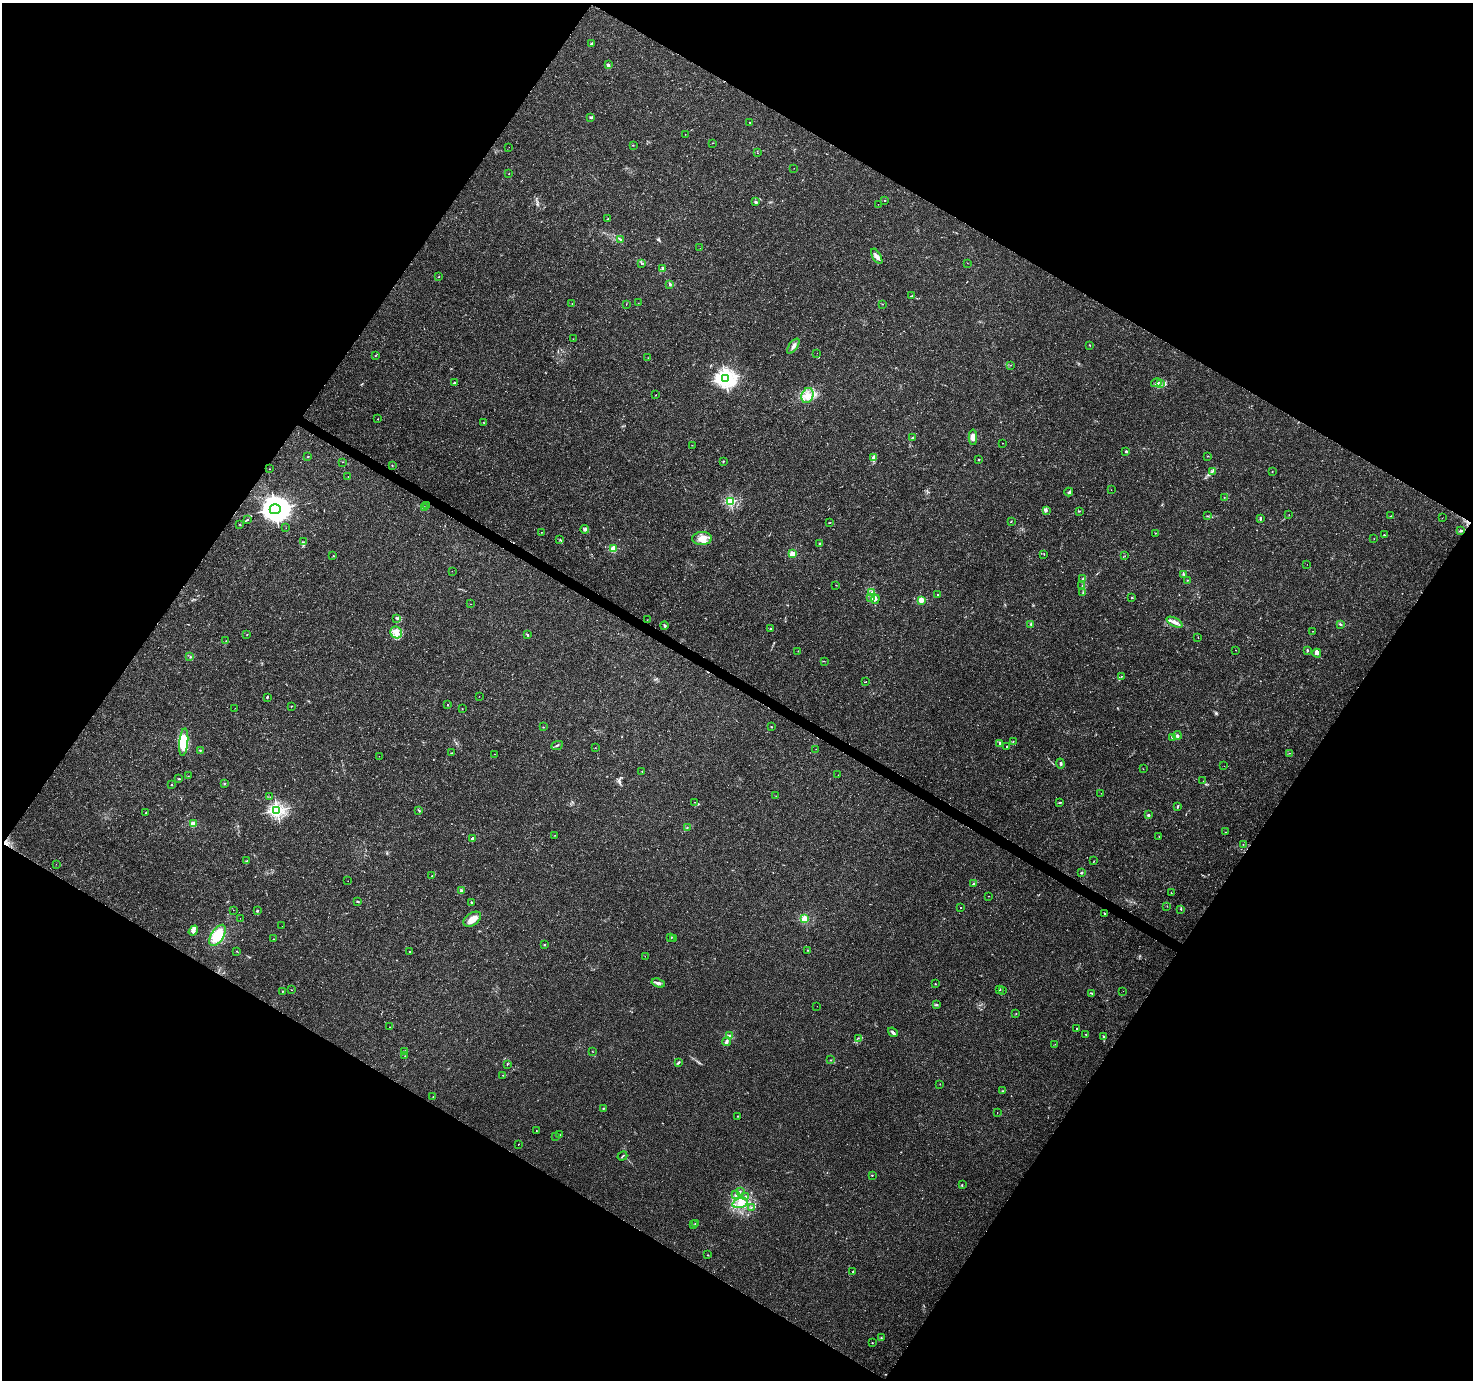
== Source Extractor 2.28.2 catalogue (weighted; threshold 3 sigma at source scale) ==
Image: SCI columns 2-5882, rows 190-5700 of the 5890 x 5957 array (HDU 1 of 3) = the unmasked area's bounding box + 8 px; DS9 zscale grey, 4 x 4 block average (1 PNG px = mean of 4 x 4 image px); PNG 1475 x 1382 px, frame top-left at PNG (2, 3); each listed source drawn as its Kron ellipse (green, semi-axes under 4 px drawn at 4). Shown black and unused: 48% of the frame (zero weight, under 3 of 4 exposures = <1% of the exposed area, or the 3 px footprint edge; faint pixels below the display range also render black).
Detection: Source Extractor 2.28.2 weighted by HDU 2 'WHT'. Background 0.0162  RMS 0.0015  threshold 0.00687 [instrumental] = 3 sigma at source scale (4.5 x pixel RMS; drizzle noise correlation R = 1.50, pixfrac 1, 0.0396/0.0396 arcsec/px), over >= 5 px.
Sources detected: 277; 1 inside a brighter object's white glare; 1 cosmic-ray / hot-pixel residue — neither listed nor drawn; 5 coinciding with a brighter row at this scale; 9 inside a brighter listed object's ellipse — not listed separately; the other 261 listed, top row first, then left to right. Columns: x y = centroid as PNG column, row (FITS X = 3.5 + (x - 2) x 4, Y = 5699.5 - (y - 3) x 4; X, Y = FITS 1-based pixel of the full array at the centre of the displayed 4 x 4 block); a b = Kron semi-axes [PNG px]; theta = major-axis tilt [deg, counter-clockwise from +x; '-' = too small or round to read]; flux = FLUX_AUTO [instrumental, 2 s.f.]
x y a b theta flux
591 43 3 2 - 0.78
608 65 4 3 - 1.6
591 118 3 2 - 0.9
750 122 2 2 - 0.3
685 134 2 2 - 0.2
713 143 2 2 - 0.39
633 145 2 2 - 0.41
509 147 2 2 - 0.11
757 153 2 2 - 0.2
794 168 2 2 - 0.17
509 174 2 2 - 0.67
885 200 3 2 - 0.4
756 202 2 2 - 1.9
878 204 2 2 - 0.15
608 219 2 2 - 0.43
620 239 3 2 - 0.76
700 248 2 2 - 0.13
877 256 8 4 -60 3.9
641 263 2 2 - 0.32
967 263 2 2 - 0.2
662 268 4 2 - 1.5
439 277 2 2 - 0.35
670 285 4 2 - 0.69
911 296 3 2 - 1.1
572 303 2 2 - 0.23
638 303 2 2 - 0.34
626 304 3 2 - 0.32
882 304 2 2 - 0.26
573 339 2 2 - 0.25
1090 345 2 2 - 1.4
793 346 9 3 55 2.8
817 353 2 2 - 0.25
376 355 2 2 - 0.35
648 358 2 2 - 0.35
1011 365 2 2 - 0.2
725 378 3 3 - 510
454 383 3 2 - 0.73
1156 383 5 3 - 1.8
1160 384 3 2 - 1.7
656 395 2 2 - 0.2
807 395 8 6 67 7.8
378 419 2 2 - 0.46
484 423 2 2 - 0.27
973 437 8 4 90 5.1
913 438 4 2 - 1.3
1002 443 2 2 - 0.17
692 445 2 2 - 0.19
1126 451 2 2 - 3.8
1207 456 2 2 - 0.34
308 457 3 2 - 0.54
874 458 3 2 - 0.96
979 459 2 2 - 0.7
723 461 2 2 - 0.83
342 462 2 2 - 1.3
392 465 2 2 - 0.43
270 469 2 2 - 0.22
1272 471 2 2 - 0.4
1212 472 3 2 - 0.68
348 477 2 2 - 0.3
1111 490 2 2 - 0.18
1069 492 4 2 - 1.3
1224 497 2 2 - 0.23
731 501 2 2 - 110
427 505 2 2 - 0.51
425 508 3 2 - 1.9
275 509 5 5 - 1600
1047 510 3 2 - 1.1
1079 511 3 2 - 0.57
1289 514 2 2 - 0.16
1207 516 2 2 - 0.49
1390 516 3 2 - 0.35
1442 518 2 2 - 0.6
1260 519 3 2 - 1.6
248 520 2 2 - 0.59
1011 521 2 2 - 0.55
830 522 2 2 - 0.29
240 525 2 2 - 0.43
286 528 2 2 - 0.19
585 529 4 3 - 1.7
1461 531 4 2 - 0.98
541 532 2 2 - 0.24
1156 533 3 2 - 0.28
1384 535 2 2 - 1.5
702 538 10 6 2 9.8
560 539 2 2 - 0.3
1374 539 2 2 - 0.2
303 542 2 2 - 0.36
820 544 2 2 - 1.2
613 549 2 2 - 44
792 554 2 2 - 32
1044 554 2 2 - 0.32
333 556 2 2 - 0.3
1125 556 2 2 - 0.2
1307 564 2 2 - 0.15
452 571 2 2 - 0.15
1184 574 3 2 - 0.64
1083 579 3 3 - 1.2
1187 580 2 2 - 0.35
836 585 2 2 - 0.28
1082 586 2 2 - 0.39
871 592 3 2 - 0.63
1083 593 2 2 - 0.42
938 595 2 2 - 1.9
871 597 3 2 - 0.77
1132 598 2 2 - 0.59
875 599 4 2 - 2
921 600 2 2 - 36
470 604 2 2 - 0.23
397 618 4 2 - 1.1
647 620 2 2 - 0.2
1174 622 9 3 -26 3.8
1031 624 2 2 - 0.85
1340 624 3 2 - 0.77
664 625 4 3 - 1.2
770 629 2 2 - 0.78
1313 631 2 2 - 0.19
396 632 6 5 - 5.7
247 634 2 2 - 0.53
528 635 4 2 - 0.97
1198 637 2 2 - 0.26
226 641 2 2 - 0.23
1236 650 2 2 - 0.38
1307 650 3 2 - 0.93
798 651 2 2 - 0.73
1317 653 4 3 - 4.3
190 657 2 2 - 0.68
824 661 2 2 - 0.29
1121 676 3 2 - 0.51
866 682 2 2 - 0.34
479 696 2 2 - 0.15
267 697 2 2 - 1.7
448 705 2 2 - 0.47
291 706 2 2 - 0.5
235 708 2 2 - 0.15
462 709 2 2 - 0.2
543 727 2 2 - 0.35
771 727 2 2 - 0.96
1177 735 4 3 - 2.8
1173 738 3 2 - 1.1
1013 741 2 2 - 0.44
184 742 14 4 84 15
1000 743 3 2 - 2
557 745 6 2 24 1.6
1006 746 2 2 - 0.46
595 748 2 2 - 0.24
816 749 2 2 - 0.2
200 750 2 2 - 0.44
452 753 2 2 - 0.24
1289 753 2 2 - 0.32
495 754 2 2 - 0.29
379 756 2 2 - 0.17
1060 763 5 2 - 1.3
1224 766 2 2 - 0.21
1143 769 2 2 - 0.49
642 772 2 2 - 0.23
838 775 2 2 - 0.17
188 776 2 2 - 0.2
179 779 4 2 - 0.83
1203 781 2 2 - 0.14
171 784 2 2 - 0.91
225 784 2 2 - 0.46
1101 793 2 2 - 0.15
776 796 2 2 - 0.22
270 797 2 2 - 0.16
694 802 2 2 - 0.27
1060 802 3 2 - 0.6
1177 806 2 2 - 1.5
277 810 2 2 - 280
418 810 2 2 - 0.53
146 813 2 2 - 0.67
1148 815 2 2 - 2.4
193 824 2 2 - 34
687 827 2 2 - 0.3
1226 832 2 2 - 0.38
555 835 2 2 - 0.22
1159 836 2 2 - 0.43
472 838 2 2 - 5.5
1243 844 2 2 - 0.34
247 861 3 2 - 0.51
1094 861 2 2 - 0.35
56 864 2 2 - 0.14
1081 873 4 2 - 0.76
432 876 2 2 - 0.73
348 881 2 2 - 0.19
974 884 3 2 - 1.4
461 891 3 2 - 2.8
1171 893 2 2 - 0.36
988 896 2 2 - 0.23
358 902 3 2 - 0.63
471 902 2 2 - 1.1
1167 906 2 2 - 0.18
961 908 2 2 - 0.49
1181 909 2 2 - 1.1
233 910 2 2 - 0.21
257 911 2 2 - 3.2
1105 914 2 2 - 0.47
240 918 2 2 - 0.23
472 919 10 6 34 10
805 919 2 2 - 65
282 926 2 2 - 0.14
193 931 5 2 - 2.4
218 935 12 6 57 23
671 937 2 2 - 1.9
674 938 2 2 - 1.2
273 939 2 2 - 0.36
544 945 2 2 - 1.9
807 950 2 2 - 0.52
237 951 2 2 - 0.24
410 952 2 2 - 0.61
645 956 2 2 - 0.14
658 983 7 2 -17 3.5
935 984 2 2 - 1.2
1000 989 2 2 - 0.65
291 990 2 2 - 0.19
1002 990 2 2 - 0.5
282 991 3 2 - 0.43
1123 991 2 2 - 0.13
1092 993 2 2 - 0.6
937 1005 3 2 - 0.95
817 1006 2 2 - 0.26
1016 1014 2 2 - 0.36
389 1027 2 2 - 0.33
1077 1029 2 2 - 1.1
893 1032 5 2 - 2
1086 1035 3 2 - 0.53
730 1036 4 2 - 1.4
1104 1036 2 2 - 0.82
858 1038 2 2 - 0.5
726 1042 4 2 - 2.4
1055 1044 2 2 - 0.24
592 1051 2 2 - 0.21
405 1052 3 2 - 1.2
405 1056 2 2 - 0.36
830 1060 2 2 - 0.39
678 1062 4 2 - 1.4
507 1064 2 2 - 0.25
503 1075 2 2 - 0.44
940 1084 2 2 - 0.26
1003 1091 3 2 - 0.44
433 1096 2 2 - 0.26
603 1109 2 2 - 0.62
997 1113 2 2 - 0.25
738 1116 2 2 - 0.6
536 1130 2 2 - 0.26
559 1135 4 2 - 1.1
556 1136 2 2 - 0.34
518 1144 2 2 - 0.28
622 1156 5 2 - 0.69
872 1175 2 2 - 0.45
962 1185 3 2 - 0.49
740 1191 2 2 - 0.76
736 1195 3 2 - 0.81
746 1196 2 2 - 0.39
740 1203 8 5 17 6.3
751 1207 2 2 - 0.71
695 1224 2 2 - 0.34
693 1225 2 2 - 0.32
708 1255 2 2 - 0.28
853 1271 2 2 - 0.46
881 1338 2 2 - 0.42
872 1343 2 2 - 0.44
Diffuse or blended objects may show on this block-average render without a row.